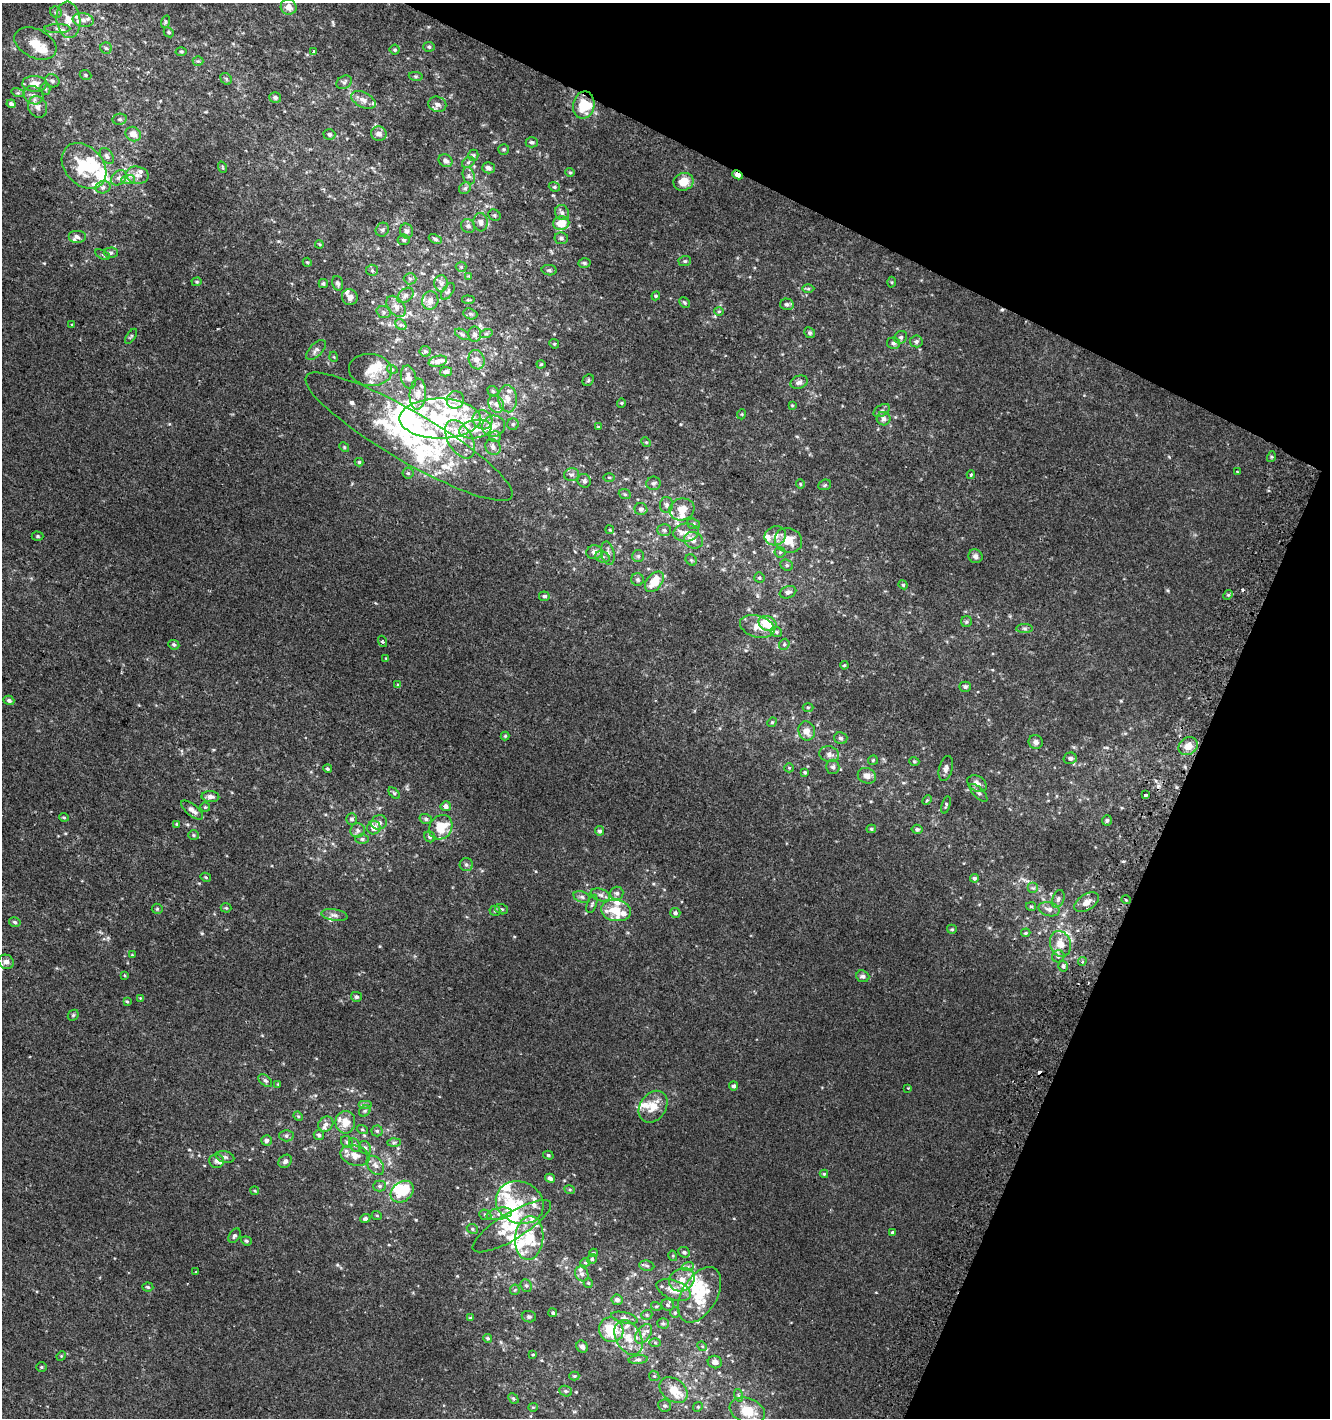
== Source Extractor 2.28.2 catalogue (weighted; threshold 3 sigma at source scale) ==
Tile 8 of 4 x 4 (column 4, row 2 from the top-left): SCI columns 4294-5621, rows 2854-4269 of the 5865 x 5714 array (HDU 1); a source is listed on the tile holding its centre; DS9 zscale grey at full resolution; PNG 1332 x 1420 px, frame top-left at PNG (2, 3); each listed source drawn as its Kron ellipse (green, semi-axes under 4 px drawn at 4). Shown black and unused: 23% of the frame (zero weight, under 2 of 3 exposures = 2% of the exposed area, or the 3 px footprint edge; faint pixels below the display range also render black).
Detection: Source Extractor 2.28.2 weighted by HDU 2 'WHT'; one run over the whole footprint, this tile lists its part. Background 3.61e-04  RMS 0.0028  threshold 0.0125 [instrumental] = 3 sigma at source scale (4.5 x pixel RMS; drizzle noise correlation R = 1.50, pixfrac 1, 0.0396/0.0396 arcsec/px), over >= 5 px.
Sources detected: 439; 7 inside a brighter object's white glare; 3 cosmic-ray / hot-pixel residue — neither listed nor drawn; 74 inside a brighter listed object's ellipse — not listed separately; the other 355 listed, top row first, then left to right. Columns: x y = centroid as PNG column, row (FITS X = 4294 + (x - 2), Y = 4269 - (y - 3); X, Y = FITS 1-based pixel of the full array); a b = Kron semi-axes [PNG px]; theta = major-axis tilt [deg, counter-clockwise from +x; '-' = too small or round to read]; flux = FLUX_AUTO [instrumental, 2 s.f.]
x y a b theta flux
289 7 8 7 - 1.9
56 12 6 5 - 0.5
68 20 18 12 -84 4.7
83 20 10 7 -8 1.7
165 22 6 4 72 0.35
57 29 13 4 0 1.2
169 32 5 4 - 0.41
35 43 22 14 -26 5.5
429 47 5 5 - 0.48
106 48 6 5 - 0.57
395 50 5 5 - 0.41
181 51 5 3 - 0.31
313 51 3 3 - 0.76
198 61 5 5 - 0.36
85 75 6 5 - 0.45
416 76 7 3 -8 0.39
226 79 6 5 - 0.46
52 81 7 6 - 0.79
344 82 8 6 33 0.71
35 84 12 8 -2 2.9
45 89 5 5 - 0.43
18 93 6 4 -17 0.4
34 95 10 9 - 1.5
275 98 6 5 - 0.72
363 100 13 7 -26 1.8
11 104 5 4 - 0.84
437 104 9 7 -20 1.2
584 105 14 10 78 6.5
38 107 11 9 -64 1.7
120 119 7 5 12 0.65
133 134 8 7 - 2.1
329 134 6 5 - 0.81
379 134 8 7 - 1.4
532 142 6 5 - 0.61
504 149 5 5 - 0.47
473 155 5 5 - 0.45
107 156 9 5 -53 0.81
446 161 7 6 - 1
468 162 7 5 31 0.51
84 166 26 19 -47 11
222 167 6 3 -71 0.26
488 168 6 5 - 1.3
570 172 5 4 - 0.34
137 175 11 8 -12 1.9
737 175 5 3 - 1.9
469 176 9 6 -71 0.83
119 178 9 6 45 1
128 180 7 4 1 0.75
684 182 10 8 20 3.4
103 187 7 6 - 0.89
554 187 6 4 -21 0.44
465 188 6 5 - 0.63
562 213 8 7 - 0.91
494 215 6 5 - 0.55
481 222 9 7 -86 1.2
561 223 8 7 - 5
468 226 7 6 - 0.87
382 230 7 6 - 0.65
406 231 7 6 - 0.9
77 237 9 6 0 1.1
561 238 7 6 - 0.72
435 239 7 4 -24 0.66
404 240 6 5 - 0.57
319 244 4 3 - 0.25
111 253 7 5 1 0.65
102 255 8 4 -26 0.64
685 261 6 5 - 0.45
307 262 5 3 - 0.25
585 263 6 4 -4 0.5
461 267 5 5 - 0.43
372 270 6 5 - 0.46
549 270 7 5 -9 0.53
469 276 4 4 - 0.25
410 279 6 5 - 0.58
197 282 5 4 - 0.36
892 282 5 3 - 0.26
323 283 4 4 - 0.54
338 283 7 5 -73 0.7
441 283 8 7 - 1.1
808 289 6 4 1 0.41
448 291 9 5 57 0.61
405 295 9 6 41 0.95
656 296 4 4 - 0.35
350 297 8 7 - 1.3
430 300 9 8 - 1.6
468 300 6 4 -7 0.36
684 302 5 5 - 0.43
787 304 7 5 -13 0.71
396 306 12 7 -51 1.7
719 311 5 3 - 0.3
384 312 7 5 -18 0.66
470 314 7 5 -20 0.57
72 324 3 3 - 0.41
401 325 6 5 - 0.58
810 333 6 5 - 0.55
462 334 8 4 -30 0.5
475 334 7 6 - 0.9
486 334 6 4 18 0.37
131 336 8 3 57 0.37
901 337 7 6 - 0.69
916 341 6 6 - 0.72
893 343 6 5 - 0.76
554 344 5 4 - 0.35
316 350 12 6 46 1.1
425 351 5 5 - 0.45
334 357 5 3 - 0.22
477 360 10 7 -70 1.4
438 361 9 5 13 1.6
541 364 4 4 - 0.27
392 369 5 3 - 0.27
370 370 21 16 -5 4.4
446 372 6 4 13 0.83
408 377 12 7 -78 1.5
588 380 6 5 - 0.42
799 382 9 6 19 1.1
493 391 6 4 -39 0.42
418 394 15 8 86 2
508 399 13 9 -85 2.2
455 400 9 8 - 1.2
621 403 4 4 - 0.31
496 404 9 7 -62 1.2
792 405 4 4 - 0.25
882 411 9 5 31 0.77
742 414 5 3 - 0.25
440 419 41 20 0 24
884 419 7 7 - 0.82
482 420 10 9 - 2.5
513 424 6 5 - 0.47
494 426 11 10 - 2.6
598 426 3 2 - 0.24
475 429 16 9 11 4.1
409 437 119 24 -30 38
495 437 6 5 - 0.58
460 439 21 12 -60 4.8
646 442 5 4 - 0.35
344 447 5 4 - 0.33
493 447 8 7 - 1.1
1271 457 5 3 - 0.28
359 462 4 4 - 0.35
1237 472 4 3 - 0.25
408 473 5 5 - 0.49
572 475 7 6 - 0.79
971 475 4 4 - 0.52
609 477 6 4 -1 0.34
584 481 7 6 - 0.77
653 483 7 6 - 0.71
800 484 4 4 - 0.28
825 485 6 5 - 0.43
625 494 6 5 - 0.46
666 505 8 6 89 0.85
641 509 6 6 - 0.78
682 509 12 11 - 3.5
693 524 6 5 - 0.53
610 530 4 3 - 0.27
664 530 7 5 -1 0.64
686 532 13 9 8 2.2
38 536 6 4 -1 0.38
775 536 11 9 23 2
693 540 9 8 - 1.9
788 540 14 12 -21 4.7
594 552 8 7 - 1.3
780 552 5 5 - 0.42
608 553 12 6 -78 1.1
638 556 6 6 - 0.53
975 556 7 6 - 1.1
602 557 7 5 -22 0.64
691 560 6 5 - 0.43
787 565 6 5 - 0.53
759 578 5 5 - 0.42
638 579 6 6 - 0.58
654 582 12 7 50 5.2
903 585 4 4 - 0.35
788 592 8 6 21 0.95
1228 595 5 4 - 0.39
544 596 5 4 - 0.65
966 622 5 5 - 0.48
767 623 9 7 -26 7.1
757 626 18 10 -16 3
1024 629 8 4 -1 0.55
776 632 6 4 -22 0.49
382 641 6 3 -71 0.3
784 644 6 5 - 0.45
174 645 5 4 - 0.51
386 658 4 2 - 0.19
844 665 4 3 - 0.3
398 685 4 3 - 1
965 687 5 5 - 0.62
9 700 5 4 - 0.79
808 707 5 3 - 0.29
772 722 5 4 - 0.31
807 731 9 8 - 2.1
505 736 4 4 - 0.34
841 738 7 6 - 0.6
1036 742 7 7 - 0.97
1188 746 10 8 34 2.3
829 754 10 7 -16 1.2
1070 758 7 5 13 0.84
873 760 5 5 - 0.35
914 761 5 3 - 0.27
833 767 7 6 - 0.68
789 768 5 4 - 0.29
328 769 4 4 - 0.41
946 769 13 6 75 1.1
805 772 4 3 - 0.43
867 776 9 7 -22 1.8
977 784 10 7 -33 1.6
394 793 7 4 -45 0.46
979 793 11 5 -46 0.84
1145 795 4 3 - 2
210 797 9 5 -3 1.2
927 800 5 4 - 0.31
946 805 9 3 75 0.39
446 806 5 5 - 1.3
205 807 5 4 - 0.34
192 810 13 5 -40 1.5
64 817 5 4 - 0.36
352 819 5 5 - 0.61
426 819 6 5 - 0.58
1107 820 5 5 - 0.53
379 822 8 7 - 1.1
177 824 4 3 - 0.36
441 827 13 11 55 7.6
374 828 7 6 - 2.4
871 829 5 4 - 0.4
917 829 5 4 - 0.5
357 830 7 7 - 0.96
600 831 5 4 - 0.6
193 835 5 5 - 0.39
430 837 6 5 - 0.53
362 839 6 5 - 0.61
466 865 7 6 - 0.67
206 877 5 4 - 0.29
974 878 4 4 - 0.5
1033 888 5 5 - 0.52
617 893 7 6 - 0.76
600 895 10 6 -18 1
582 897 8 5 -21 0.73
1058 899 9 5 69 0.87
1126 900 5 3 - 0.29
1087 902 14 7 34 2
592 904 9 4 71 0.57
1031 906 5 4 - 0.38
226 908 5 5 - 0.34
157 909 5 5 - 0.41
502 909 6 5 - 0.52
1049 909 10 7 -15 1.3
616 910 15 10 -9 7
495 911 5 5 - 0.41
675 913 5 5 - 0.55
334 915 13 5 -9 1.1
15 922 6 4 -17 0.51
952 929 5 4 - 0.32
1026 933 5 4 - 0.36
1060 944 13 10 -74 3.5
132 955 3 3 - 0.23
1058 956 6 6 - 0.7
1082 961 4 4 - 0.5
6 962 8 7 - 1.2
1063 966 5 5 - 0.55
124 975 3 3 - 0.35
863 976 6 5 - 0.85
356 997 5 5 - 0.65
140 998 4 4 - 0.21
127 1001 3 3 - 0.29
73 1015 6 5 - 0.37
265 1081 8 5 -43 0.62
278 1084 4 4 - 0.22
734 1086 4 4 - 0.6
908 1088 3 3 - 0.18
365 1104 7 4 0 0.57
653 1107 17 13 56 4.5
365 1111 6 5 - 0.45
298 1116 5 4 - 0.31
345 1122 11 10 - 3.5
326 1124 8 7 - 1.1
362 1130 6 4 -19 0.36
377 1131 5 5 - 0.49
319 1135 5 4 - 0.61
286 1136 7 5 -2 0.65
266 1140 5 5 - 0.81
347 1142 6 5 - 0.58
394 1143 7 4 2 0.44
355 1145 7 5 -58 0.64
365 1148 7 5 -56 0.68
355 1155 15 10 -15 2.7
548 1155 5 4 - 0.41
225 1157 9 5 -15 0.71
217 1161 7 7 - 1.1
285 1161 7 6 - 0.79
375 1165 11 7 -51 1.3
824 1174 4 4 - 0.34
550 1178 5 4 - 1
380 1186 6 5 - 0.53
570 1190 5 3 - 0.31
255 1191 4 3 - 0.27
402 1192 12 9 39 5.5
520 1203 24 20 -23 7.9
499 1214 13 6 10 1.6
485 1215 6 5 - 0.48
377 1216 5 3 - 0.25
365 1219 5 4 - 0.63
512 1226 45 13 31 8.3
472 1229 6 4 -24 0.42
893 1232 4 4 - 0.48
234 1236 8 5 56 0.65
529 1238 22 14 84 7.9
246 1241 5 4 - 0.42
684 1252 6 5 - 0.6
593 1253 4 3 - 0.31
673 1256 5 3 - 0.28
592 1259 5 5 - 0.47
585 1263 5 3 - 0.28
647 1266 8 5 -7 0.57
688 1266 6 4 20 0.54
196 1272 3 2 - 0.23
582 1274 7 6 - 0.88
682 1280 13 11 29 3
588 1283 5 4 - 0.29
526 1286 7 5 -67 0.5
148 1287 5 4 - 0.36
515 1290 5 5 - 0.34
674 1290 18 9 -21 3.4
699 1295 30 17 60 9.3
617 1300 5 5 - 1
668 1305 6 6 - 0.63
656 1306 5 3 - 0.29
553 1313 4 4 - 0.4
675 1313 5 4 - 0.38
647 1315 6 4 20 0.41
529 1317 7 5 -10 0.55
470 1318 4 4 - 0.36
624 1318 13 5 -13 0.93
663 1323 5 5 - 0.47
611 1330 13 12 - 8.5
644 1334 11 6 54 1.5
488 1338 4 4 - 0.43
628 1338 18 12 -61 4.9
655 1343 6 4 -2 0.34
702 1346 5 4 - 0.31
582 1347 6 5 - 0.91
533 1355 4 4 - 0.3
61 1356 5 4 - 0.28
638 1360 10 4 4 0.64
715 1362 7 6 - 1.4
41 1367 5 4 - 0.41
574 1376 5 4 - 0.38
654 1376 5 4 - 0.39
674 1390 15 11 -37 4.5
566 1391 6 5 - 0.51
738 1395 6 4 -73 0.44
513 1398 6 4 -44 0.42
664 1405 6 6 - 0.58
533 1407 5 4 - 0.31
698 1407 5 4 - 0.36
747 1411 18 12 -20 7
Overlapping masked pixels (flux is a lower limit): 1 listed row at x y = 737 175